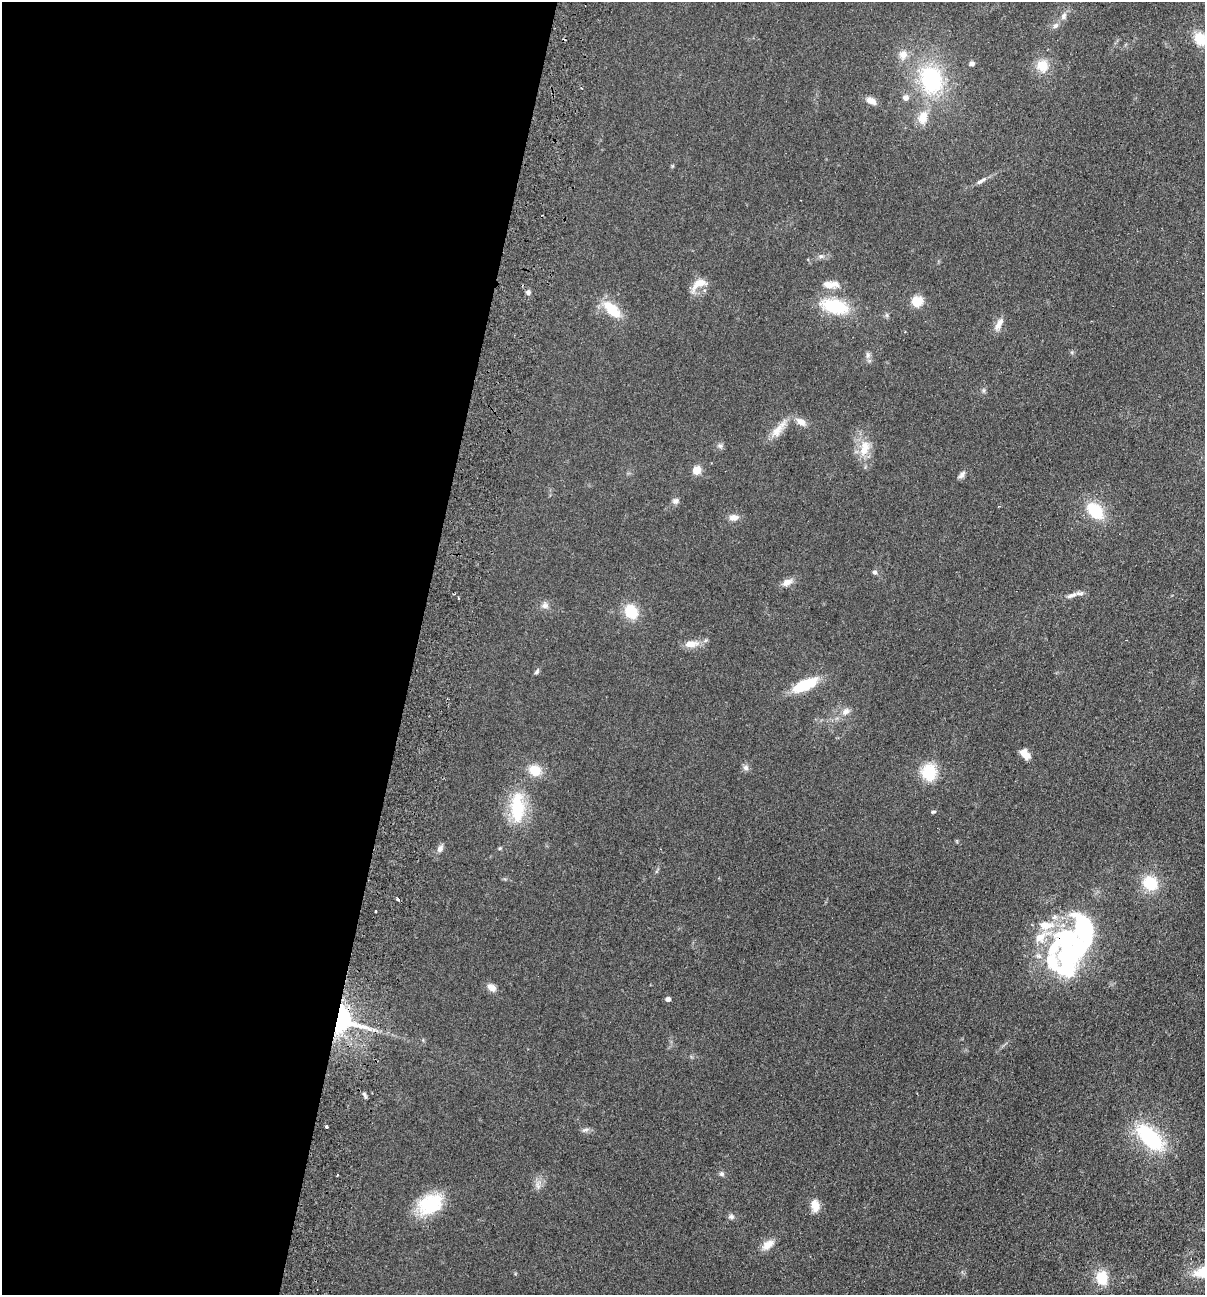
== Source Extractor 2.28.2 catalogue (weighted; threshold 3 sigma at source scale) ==
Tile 5 of 4 x 4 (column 1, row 2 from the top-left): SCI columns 310-1512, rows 2607-3899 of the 5308 x 5212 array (HDU 1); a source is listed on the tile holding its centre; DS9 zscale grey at full resolution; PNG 1207 x 1297 px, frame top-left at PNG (2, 2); no overlay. Shown black and unused: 35% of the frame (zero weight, under 2 of 3 exposures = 3% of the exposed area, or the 3 px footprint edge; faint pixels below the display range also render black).
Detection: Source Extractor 2.28.2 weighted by HDU 2 'WHT'; one run over the whole footprint, this tile lists its part. Background 0.0596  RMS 0.0088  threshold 0.0398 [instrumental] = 3 sigma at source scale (4.5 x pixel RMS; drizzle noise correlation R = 1.50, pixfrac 1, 0.05/0.05 arcsec/px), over >= 5 px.
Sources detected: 77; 4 inside a brighter object's white glare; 1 cosmic-ray / hot-pixel residue — not listed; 5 inside a brighter listed object's ellipse — not listed separately; the other 67 listed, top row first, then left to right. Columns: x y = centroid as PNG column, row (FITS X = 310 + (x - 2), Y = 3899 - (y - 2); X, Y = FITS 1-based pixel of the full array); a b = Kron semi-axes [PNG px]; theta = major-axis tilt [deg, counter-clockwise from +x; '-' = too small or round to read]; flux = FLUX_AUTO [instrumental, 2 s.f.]
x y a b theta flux
1064 16 10 7 67 3.7
1056 25 9 6 44 3
1200 39 16 13 -57 17
903 55 12 11 - 7.7
972 63 6 6 - 2.4
1042 66 13 11 -71 15
931 80 30 23 -77 83
905 98 8 8 - 3.7
871 101 11 7 -29 6.8
923 118 20 14 72 13
981 181 16 5 29 3.8
821 256 8 6 0 2.4
699 284 23 10 35 11
828 285 16 10 -11 7
528 292 6 6 - 2.3
917 301 11 10 - 15
835 306 27 14 -14 47
612 309 20 10 -45 26
887 315 7 4 -89 1.5
999 324 19 8 60 6.5
868 355 8 7 - 2.6
801 422 14 9 -30 6.6
778 429 31 9 50 12
720 446 7 6 - 2.2
865 448 24 13 75 16
696 470 5 5 - 33
962 475 12 6 48 3.1
676 501 9 7 5 3.3
1095 511 18 12 -45 34
734 517 11 8 4 5.8
874 572 6 6 - 2.1
787 582 14 8 22 6.1
1071 595 15 5 21 4.1
545 605 9 8 - 3.9
631 612 16 13 -58 23
691 644 20 9 5 9.4
537 671 9 5 52 1.7
805 685 25 10 24 36
846 711 12 8 37 5
1025 754 12 7 -46 9.1
746 768 9 7 -45 2.8
535 770 12 10 -25 17
929 772 20 16 -89 26
517 808 36 16 -89 45
933 812 7 4 16 1.2
500 848 6 4 2 1.2
440 849 9 7 61 3.7
1150 883 17 15 -37 26
398 899 3 3 - 3.1
376 911 3 2 - 1.3
1086 935 28 19 89 59
1041 937 32 13 30 22
1066 962 51 22 -76 78
492 988 13 9 -40 5.3
668 999 5 4 - 3
341 1020 22 20 87 120
364 1094 7 4 -46 1.8
326 1126 3 3 - 1.6
585 1130 11 5 17 2.4
1149 1137 33 16 -44 72
722 1174 8 6 -31 2
538 1186 13 5 -77 3.8
430 1204 32 23 28 41
815 1206 15 10 -83 8.7
731 1217 8 7 - 2.5
768 1245 17 9 35 8.5
1102 1278 15 12 -79 21
Overlapping masked pixels (flux is a lower limit): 2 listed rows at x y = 1041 937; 341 1020
Isophote crosses this tile's border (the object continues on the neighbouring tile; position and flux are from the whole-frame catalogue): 1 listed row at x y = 1200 39